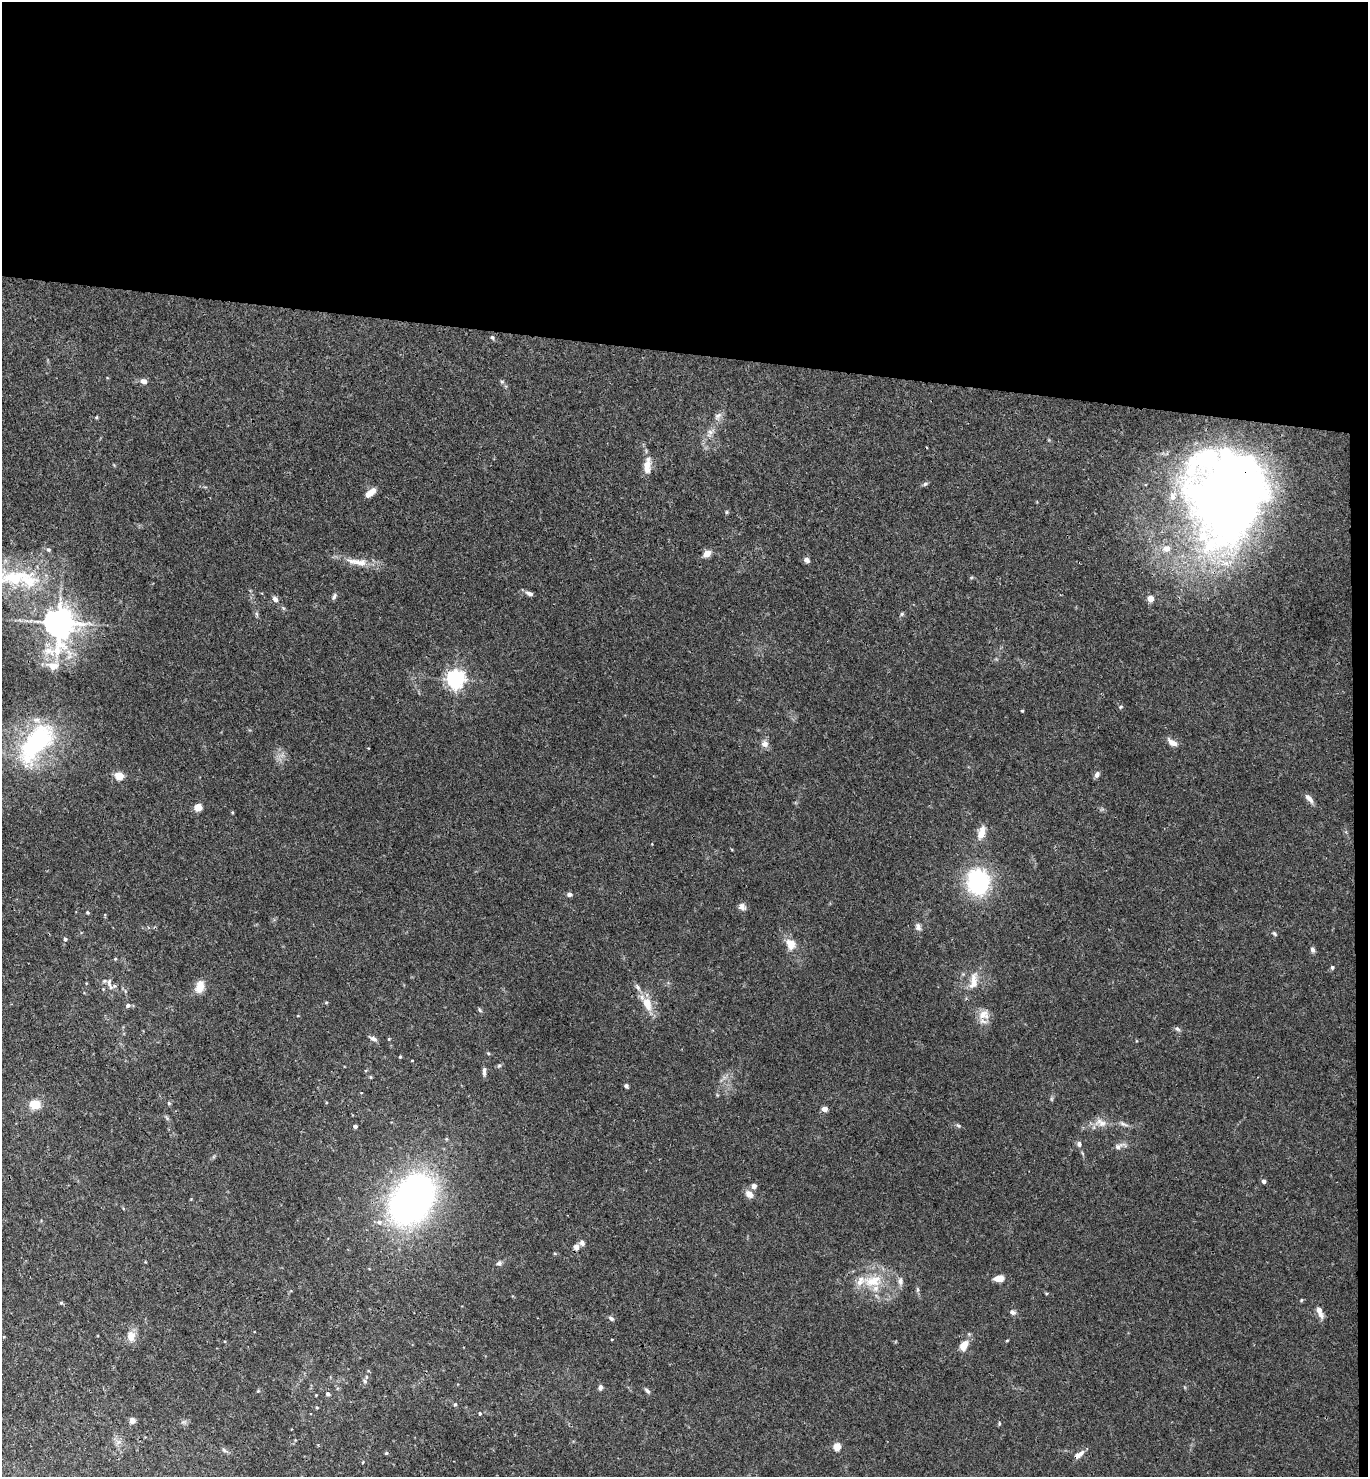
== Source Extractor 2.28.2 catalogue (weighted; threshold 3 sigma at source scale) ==
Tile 3 of 3 x 3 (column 3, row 1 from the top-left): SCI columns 2893-4258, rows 2961-4435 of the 4516 x 4442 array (HDU 1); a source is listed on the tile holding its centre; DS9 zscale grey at full resolution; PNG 1370 x 1479 px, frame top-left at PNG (2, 2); no overlay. Shown black and unused: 25% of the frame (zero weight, under 3 of 4 exposures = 6% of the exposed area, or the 3 px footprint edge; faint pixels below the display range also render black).
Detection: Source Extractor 2.28.2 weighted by HDU 2 'WHT'; one run over the whole footprint, this tile lists its part. Background 0.0362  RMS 0.0029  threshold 0.0131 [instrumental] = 3 sigma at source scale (4.5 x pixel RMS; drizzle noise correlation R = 1.50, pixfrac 1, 0.05/0.05 arcsec/px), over >= 5 px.
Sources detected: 123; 2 inside a brighter object's white glare — not listed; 11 inside a brighter listed object's ellipse — not listed separately; the other 110 listed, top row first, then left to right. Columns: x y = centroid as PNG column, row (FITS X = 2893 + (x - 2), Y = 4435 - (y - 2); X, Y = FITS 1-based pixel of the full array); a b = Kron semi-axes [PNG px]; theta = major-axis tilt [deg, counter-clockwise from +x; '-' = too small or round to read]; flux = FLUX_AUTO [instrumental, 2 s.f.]
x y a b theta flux
492 337 6 4 -71 0.46
143 381 9 6 -24 1.3
502 381 6 4 -1 0.4
718 416 13 7 43 1.4
96 418 5 3 - 0.31
710 432 7 6 - 0.98
647 466 21 8 86 3.5
1235 480 124 77 72 270
925 484 7 5 19 0.58
370 493 13 6 40 2.7
727 512 5 4 - 0.37
48 550 6 5 - 0.53
707 554 9 7 38 2
806 560 7 6 - 0.99
357 562 36 9 -7 4.8
14 578 58 23 4 23
529 593 10 5 -16 1.1
334 596 9 5 63 0.72
1151 598 5 4 - 4.6
275 599 8 6 -53 1.2
257 614 7 4 -70 0.48
902 614 6 5 - 0.43
59 622 10 9 - 510
53 666 20 11 -5 3.8
456 679 6 6 - 140
1121 707 6 5 - 0.4
1022 711 3 3 - 0.29
1172 742 14 7 -34 1.8
36 743 52 24 52 42
765 744 9 8 - 1.6
1097 775 7 5 58 1.1
119 776 5 5 - 8.8
1309 798 13 6 -48 1.5
198 807 5 5 - 8.3
232 812 4 3 - 0.32
981 834 13 9 72 2.9
978 882 24 21 -83 30
569 894 6 5 - 0.88
742 907 10 8 -38 1.3
87 913 5 5 - 0.37
918 927 10 7 -67 1.1
1274 934 7 5 -50 0.51
65 939 5 5 - 0.5
790 944 16 12 -60 3.5
1313 949 7 5 -85 0.89
115 959 4 4 - 0.3
1332 967 4 4 - 0.61
973 981 28 10 81 4.3
109 982 10 5 84 0.92
114 986 6 5 - 0.5
200 987 15 10 75 3.5
637 987 10 5 -58 1
326 1002 5 3 - 0.29
647 1004 18 10 -70 5.2
128 1005 6 5 - 0.8
479 1010 7 3 -71 0.4
983 1015 16 14 32 3.4
1177 1029 8 5 -44 0.64
373 1039 10 5 -23 0.99
389 1039 4 3 - 0.27
400 1057 4 3 - 0.3
412 1060 3 2 - 0.2
499 1065 6 4 2 0.45
484 1071 12 5 87 1.1
371 1077 5 3 - 0.29
626 1086 5 4 - 0.57
169 1103 5 5 - 0.37
35 1104 9 8 - 5.5
824 1109 8 6 -15 1.2
1101 1123 19 11 -14 3.1
1124 1124 14 5 -25 1
958 1125 7 5 -39 0.52
355 1126 4 4 - 0.7
1079 1144 7 6 - 0.86
1119 1146 18 7 21 1.6
1264 1181 4 4 - 1.1
754 1186 6 6 - 1.2
749 1194 12 8 -43 2
412 1200 41 28 55 140
379 1222 8 7 - 1.3
576 1247 9 7 76 1.1
499 1263 8 6 45 0.81
999 1278 9 6 4 3.4
873 1281 29 16 8 8.9
917 1289 6 4 -72 0.45
1301 1300 4 4 - 0.3
61 1303 5 4 - 0.33
1319 1311 14 6 -68 2.4
1012 1312 9 6 -28 0.89
611 1318 8 5 -33 0.7
131 1336 15 12 -89 2.8
1007 1340 5 3 - 0.24
963 1345 8 6 60 4.5
365 1381 6 4 -88 0.62
600 1387 6 5 - 1
258 1391 4 4 - 0.28
647 1391 9 4 -43 0.7
328 1394 5 5 - 0.74
316 1395 3 3 - 0.21
455 1404 5 4 - 0.41
317 1407 4 3 - 0.27
480 1413 5 4 - 0.36
132 1421 7 7 - 1.2
999 1423 5 4 - 0.35
119 1442 7 4 -17 0.75
837 1447 6 5 - 4.5
224 1450 9 4 -36 0.6
386 1453 4 4 - 0.33
1079 1454 13 6 33 1.9
363 1462 4 2 - 0.2
Overlapping masked pixels (flux is a lower limit): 3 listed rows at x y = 1235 480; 59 622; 1079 1454
Isophote crosses this tile's border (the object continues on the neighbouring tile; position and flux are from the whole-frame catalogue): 1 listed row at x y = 14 578